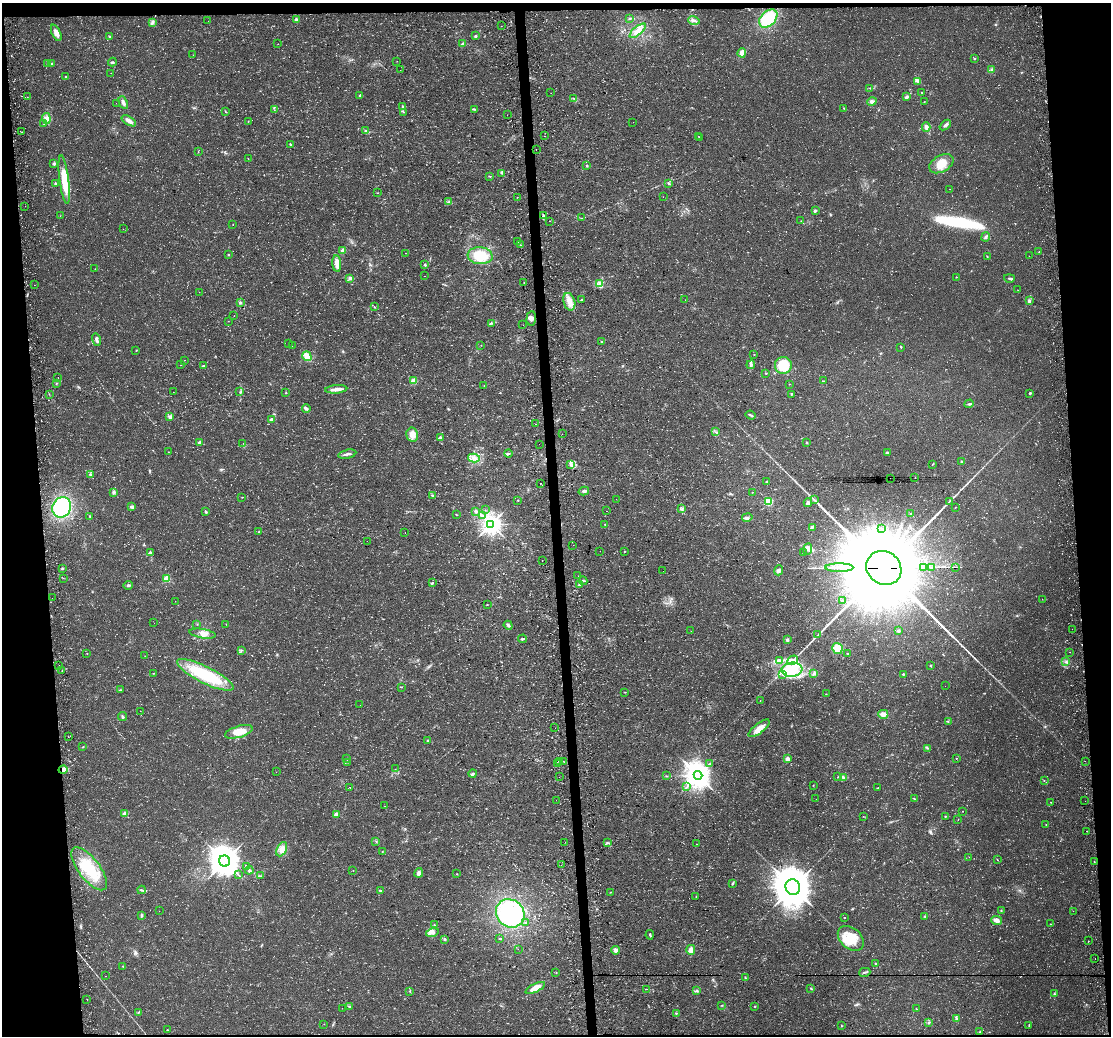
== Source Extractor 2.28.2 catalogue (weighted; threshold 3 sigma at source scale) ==
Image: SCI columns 57-4489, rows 39-4171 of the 4545 x 4172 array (HDU 1 of 3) = the unmasked area's bounding box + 8 px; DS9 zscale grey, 4 x 4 block average (1 PNG px = mean of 4 x 4 image px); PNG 1113 x 1038 px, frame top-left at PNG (2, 3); each listed source drawn as its Kron ellipse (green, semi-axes under 4 px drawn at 4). Shown black and unused: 9% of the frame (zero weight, under 3 of 4 exposures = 4% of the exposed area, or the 3 px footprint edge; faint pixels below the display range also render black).
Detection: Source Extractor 2.28.2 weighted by HDU 2 'WHT'. Background 0.0302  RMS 0.0057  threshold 0.0256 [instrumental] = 3 sigma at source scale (4.5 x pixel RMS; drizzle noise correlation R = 1.50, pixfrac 1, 0.0396/0.0396 arcsec/px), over >= 5 px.
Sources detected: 432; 8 too faint to see at this stretch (4 x 4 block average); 3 inside a brighter object's white glare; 10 cosmic-ray / hot-pixel residue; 1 long thin detection or spike segment (spike, bleed or trail) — neither listed nor drawn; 8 coinciding with a brighter row at this scale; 18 inside a brighter listed object's ellipse — not listed separately; the other 384 listed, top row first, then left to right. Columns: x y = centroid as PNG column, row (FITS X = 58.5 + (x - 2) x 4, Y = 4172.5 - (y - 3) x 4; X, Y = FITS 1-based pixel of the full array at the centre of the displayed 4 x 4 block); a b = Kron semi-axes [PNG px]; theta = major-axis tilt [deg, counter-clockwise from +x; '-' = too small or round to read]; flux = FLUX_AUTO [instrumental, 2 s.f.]
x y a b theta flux
630 18 3 2 - 2.8
768 18 11 7 45 120
296 20 3 2 - 8.8
694 20 6 3 -18 10
208 21 2 2 - 0.37
152 23 4 2 - 5
501 26 2 2 - 0.67
638 31 10 4 40 21
56 33 9 4 -66 20
476 36 2 2 - 8.7
109 37 2 2 - 2.5
278 44 2 2 - 0.62
463 44 4 3 - 5.5
742 53 4 4 - 21
193 55 2 2 - 0.54
974 59 2 2 - 2.8
397 61 2 2 - 0.53
112 62 4 2 - 4.3
48 64 3 2 - 6.1
52 64 3 2 - 3
992 69 3 2 - 5.5
400 70 2 2 - 0.38
111 73 2 2 - 0.6
65 76 2 2 - 3.4
918 82 4 2 - 5.2
870 88 2 2 - 1.2
551 93 2 2 - 0.48
922 93 2 2 - 1.4
360 95 3 2 - 2.7
27 97 2 2 - 0.93
907 97 3 3 - 7
574 98 2 2 - 2
872 101 5 3 - 8.5
924 101 2 2 - 0.72
116 103 2 2 - 0.45
123 103 7 3 -65 11
403 106 3 2 - 2.5
844 108 2 2 - 1.2
474 109 3 2 - 3.2
274 110 2 2 - 0.83
225 112 2 2 - 1.2
404 112 2 2 - 1.1
507 115 2 2 - 1.7
46 118 5 4 - 12
129 121 8 3 -32 17
248 121 2 2 - 1.3
633 122 2 2 - 0.4
44 123 2 2 - 1.9
945 125 6 2 42 8.6
926 127 4 3 - 14
366 131 3 2 - 3.6
21 132 2 2 - 1
544 136 2 2 - 0.56
698 136 2 2 - 1.1
699 138 2 2 - 1.4
290 144 3 2 - 2.2
536 149 2 2 - 1
198 151 2 2 - 0.8
248 158 2 2 - 0.67
54 164 4 3 - 4.4
941 164 13 8 30 51
587 165 2 2 - 1.5
502 173 2 2 - 1.9
490 176 2 2 - 2
64 180 24 4 -83 77
55 183 2 2 - 16
669 184 2 2 - 3.6
950 189 2 2 - 0.59
378 193 2 2 - 1.5
517 197 2 2 - 0.85
663 197 2 2 - 0.46
448 202 2 2 - 1.9
25 206 2 2 - 0.48
815 211 3 3 - 5.4
60 216 2 2 - 0.76
543 216 2 2 - 4.1
581 218 2 2 - 1.3
549 221 2 2 - 0.8
801 221 2 2 - 1.3
233 225 2 2 - 1.2
123 229 2 2 - 0.6
986 237 5 2 - 5.1
518 242 2 2 - 6.2
520 245 2 2 - 1.2
343 251 4 3 - 12
1039 252 2 2 - 1.8
406 253 2 2 - 1.7
228 255 2 2 - 2.1
480 256 12 8 -5 87
1029 256 2 2 - 0.57
987 257 2 2 - 1
337 264 8 4 -84 16
425 265 3 2 - 3.8
95 269 2 2 - 0.62
425 276 2 2 - 0.74
956 277 2 2 - 2.4
350 278 3 3 - 6.1
1009 278 5 2 - 4.9
524 283 2 2 - 0.97
600 284 4 2 - 6.6
34 285 2 2 - 1.1
1018 290 2 2 - 0.5
199 292 2 2 - 0.69
582 300 2 2 - 2.9
685 300 2 2 - 0.43
1029 301 3 3 - 6.7
240 302 4 2 - 4.4
569 302 9 5 -73 28
374 306 2 2 - 1
234 316 2 2 - 0.97
531 318 7 4 86 14
228 321 2 2 - 0.55
491 323 2 2 - 2.1
523 325 2 2 - 0.44
97 340 6 2 -75 11
601 341 2 2 - 7.4
288 343 2 2 - 1.3
481 345 2 2 - 0.66
292 346 2 2 - 0.7
901 347 2 2 - 2.7
136 351 2 2 - 0.96
754 354 2 2 - 1
307 356 5 3 - 47
185 360 2 2 - 0.78
181 365 2 2 - 0.79
751 365 4 3 - 7.2
783 365 8 8 - 94
203 366 3 2 - 4.3
766 373 2 2 - 1.2
58 377 2 2 - 0.62
414 381 4 3 - 22
823 381 2 2 - 2.6
56 383 2 2 - 1.5
789 384 2 2 - 1.4
484 385 2 2 - 1
336 389 11 3 5 16
173 392 2 2 - 0.5
240 392 2 2 - 1.8
286 393 2 2 - 1.7
1030 393 2 2 - 15
49 394 2 2 - 0.89
792 394 3 2 - 2.8
969 404 5 2 - 5.1
306 409 4 3 - 5.7
751 415 5 2 - 5
170 417 2 2 - 30
271 419 3 3 - 5.9
536 424 2 2 - 0.85
715 432 2 2 - 1.6
562 434 2 2 - 0.8
412 435 7 6 - 27
440 438 2 2 - 2.3
199 442 2 2 - 20
243 443 2 2 - 0.66
807 443 2 2 - 2.2
539 444 2 2 - 0.56
168 452 2 2 - 0.78
887 452 2 2 - 8.5
347 454 9 2 12 9.9
508 454 4 3 - 4.8
474 458 6 3 -14 13
961 461 2 2 - 3
570 464 2 2 - 3.6
932 464 2 2 - 1.7
90 475 4 2 - 6.1
915 477 2 2 - 0.58
890 478 2 2 - 1.8
766 482 2 2 - 3.3
540 483 2 2 - 1.2
584 491 5 3 - 7.3
114 492 2 2 - 8.9
752 492 2 2 - 1.1
432 495 3 2 - 2.9
242 497 2 2 - 0.74
616 499 2 2 - 0.83
518 500 2 2 - 2.1
814 500 4 2 - 3.2
950 501 4 2 - 3.5
769 502 2 2 - 180
808 503 4 3 - 7.6
62 507 10 9 - 230
132 507 4 3 - 7.7
955 507 2 2 - 1.3
682 509 2 2 - 2.2
485 510 2 2 - 0.99
475 511 3 2 - 3.3
606 511 2 2 - 0.61
206 512 3 2 - 3.8
456 514 2 2 - 1.4
911 514 2 2 - 3.2
90 516 2 2 - 2.1
482 516 2 2 - 2.5
747 517 5 3 - 7
491 524 3 3 - 2000
605 524 2 2 - 0.98
812 527 3 2 - 3.7
882 529 2 2 - 2.1
259 532 2 2 - 3.4
405 533 2 2 - 0.63
367 541 2 2 - 0.37
573 545 2 2 - 0.64
808 549 6 4 67 13
600 551 2 2 - 0.38
624 551 2 2 - 2
150 552 3 2 - 3.1
803 553 2 2 - 2.6
542 560 2 2 - 1.1
956 567 2 2 - 0.79
63 568 2 2 - 2.2
839 568 14 2 0 13
884 568 18 16 -36 99000
924 568 2 2 - 110
932 568 3 2 - 2400
779 570 5 3 - 7.8
663 571 2 2 - 0.41
578 576 2 2 - 0.62
63 578 2 2 - 1
167 579 2 2 - 160
583 581 4 2 - 4.9
432 583 2 2 - 4.8
579 584 3 2 - 4
128 585 5 3 - 5.7
52 598 2 2 - 1.2
1042 599 2 2 - 0.54
175 601 2 2 - 0.71
842 601 2 2 - 5.6
487 605 2 2 - 1.4
154 623 2 2 - 0.65
197 624 2 2 - 1.6
226 624 2 2 - 0.76
508 625 5 3 - 5.8
1072 629 2 2 - 0.45
691 631 2 2 - 0.4
898 631 3 3 - 4.8
203 634 13 4 -9 25
818 635 3 2 - 3.3
523 639 4 2 - 4.6
787 640 2 2 - 24
837 648 5 5 - 31
241 650 2 2 - 1.8
1070 652 2 2 - 0.67
87 654 2 2 - 1
848 654 2 2 - 1.8
145 656 2 2 - 0.84
779 660 4 3 - 7.2
793 660 5 3 - 11
1066 662 3 2 - 4.2
59 666 2 2 - 1.1
930 666 2 2 - 2.4
792 670 10 7 6 120
62 671 2 2 - 1.3
154 673 2 2 - 0.88
814 673 3 2 - 4
782 674 2 2 - 1.7
903 674 2 2 - 7.8
205 675 31 8 -26 240
945 686 2 2 - 0.32
401 687 2 2 - 2
120 690 4 2 - 3.2
625 692 2 2 - 1.3
826 694 2 2 - 1.4
760 700 2 2 - 0.83
360 705 2 2 - 0.71
140 711 2 2 - 0.8
883 714 5 3 - 20
123 717 4 2 - 5.4
948 722 2 2 - 1.6
555 728 2 2 - 0.77
759 728 13 5 39 32
239 732 14 5 16 49
68 737 2 2 - 0.67
428 740 2 2 - 12
82 747 2 2 - 1.2
927 748 2 2 - 1.4
347 758 2 2 - 2
956 758 2 2 - 1.7
788 759 2 2 - 62
564 761 2 2 - 0.7
1085 761 2 2 - 0.85
348 762 2 2 - 0.76
559 762 2 2 - 2.5
710 763 2 2 - 1.9
557 764 2 2 - 0.8
395 769 2 2 - 0.9
63 770 4 3 - 26
276 772 2 2 - 0.53
473 774 4 3 - 5.3
698 775 4 4 - 3800
666 776 2 2 - 2.1
559 777 2 2 - 1.1
838 777 2 2 - 1.5
844 777 2 2 - 3.9
1044 780 2 2 - 0.91
813 785 2 2 - 1.4
350 787 2 2 - 3.8
686 787 2 2 - 1.4
878 788 2 2 - 2.1
816 799 2 2 - 0.38
914 799 3 2 - 3.7
556 800 2 2 - 3.6
1085 801 2 2 - 0.48
1051 802 2 2 - 1.2
385 806 2 2 - 0.59
963 811 2 2 - 1.1
125 814 2 2 - 66
336 814 2 2 - 44
863 816 2 2 - 0.68
945 816 2 2 - 1.6
958 819 2 2 - 0.95
1046 825 2 2 - 1.6
1086 831 2 2 - 3.6
376 841 2 2 - 2.3
565 842 2 2 - 0.69
607 843 3 2 - 3.6
696 844 2 2 - 3.2
282 849 8 4 64 18
382 851 2 2 - 1.4
969 857 2 2 - 0.44
997 859 3 2 - 1.7
225 861 5 5 - 5200
1094 862 2 2 - 1.3
562 865 2 2 - 0.68
246 866 3 2 - 4.5
89 869 26 10 -53 120
249 870 4 3 - 8.4
353 871 2 2 - 0.94
419 873 5 4 - 11
457 874 2 2 - 3.4
239 875 4 2 - 2.3
260 876 3 2 - 2.1
733 883 3 2 - 3.4
793 887 8 7 - 11000
141 890 4 2 - 4.4
380 891 3 2 - 4.8
610 892 2 2 - 1.1
696 896 2 2 - 1.1
1001 910 2 2 - 1.9
159 911 2 2 - 0.49
1073 911 2 2 - 0.56
510 913 15 13 -42 320
141 915 4 2 - 3.9
925 916 2 2 - 1.9
844 918 2 2 - 3
996 920 5 4 - 15
525 923 2 2 - 2.1
434 924 2 2 - 1.3
1050 924 2 2 - 1
432 932 6 3 12 13
650 935 4 2 - 4.1
500 938 2 2 - 6.1
851 938 15 10 -41 71
445 939 3 2 - 3.6
1088 941 2 2 - 1.3
518 949 2 2 - 0.57
616 950 4 4 - 12
691 950 5 4 - 15
1095 958 2 2 - 0.77
876 964 2 2 - 2
123 966 2 2 - 1.7
865 972 6 2 15 5.1
556 973 2 2 - 1
105 976 2 2 - 0.52
745 977 3 2 - 2.5
535 988 10 4 26 38
811 988 3 2 - 2.5
646 989 3 2 - 1.4
410 991 2 2 - 2.2
696 991 3 2 - 2.6
1054 994 3 2 - 3.8
87 999 2 2 - 1.3
722 1005 3 2 - 1.9
349 1006 3 2 - 1.9
755 1006 2 2 - 4
342 1008 2 2 - 0.57
916 1009 2 2 - 1.6
138 1012 3 2 - 2.6
676 1013 2 2 - 2.4
956 1019 4 3 - 4.9
928 1022 3 2 - 3.5
324 1024 2 2 - 0.62
1029 1025 3 2 - 1.8
841 1026 2 2 - 1.7
167 1030 2 2 - 1.5
980 1032 2 2 - 2.5
Overlapping masked pixels (flux is a lower limit): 5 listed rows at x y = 839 568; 884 568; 924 568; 932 568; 63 770
Diffuse or blended objects may show on this block-average render without a row.